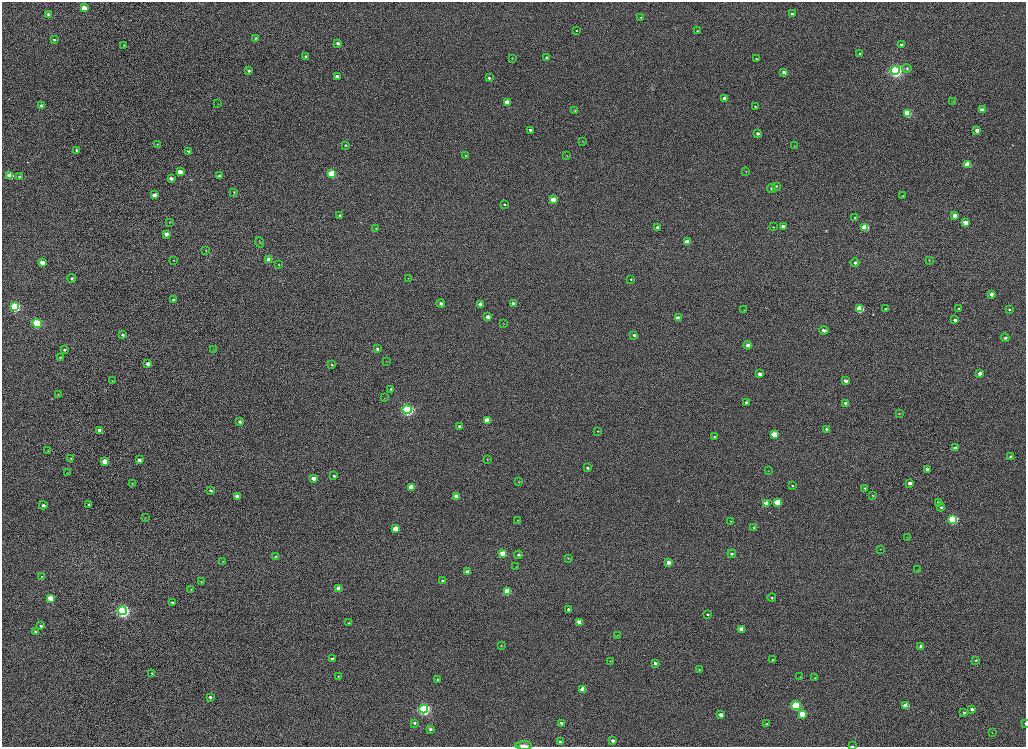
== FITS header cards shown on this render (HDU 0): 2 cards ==
NAXIS1  =                 2048
NAXIS2  =                 1489

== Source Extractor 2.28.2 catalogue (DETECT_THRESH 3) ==
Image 2048 x 1489 px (HDU 0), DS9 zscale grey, zoomed out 1/2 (1 PNG px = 2 x 2 image px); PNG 1028 x 749 px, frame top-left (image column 1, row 1489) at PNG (2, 2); each listed source drawn as its Kron ellipse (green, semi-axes under 4 px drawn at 4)
Background 1020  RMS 3.7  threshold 11.2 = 3 sigma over >= 5 px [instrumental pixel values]
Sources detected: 224; all 224 listed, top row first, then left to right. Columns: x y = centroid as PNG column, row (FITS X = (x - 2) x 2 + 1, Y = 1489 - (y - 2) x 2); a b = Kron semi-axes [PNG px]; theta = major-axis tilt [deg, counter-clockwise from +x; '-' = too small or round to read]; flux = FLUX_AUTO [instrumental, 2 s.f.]
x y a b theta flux
84 8 3 3 - 12000
48 14 4 3 - 1600
792 14 4 3 - 1900
641 17 3 3 - 530
576 31 3 2 - 500
697 31 3 3 - 590
256 38 3 3 - 1000
54 40 3 3 - 910
338 43 3 3 - 2600
124 45 3 2 - 310
901 45 3 3 - 1400
860 53 3 2 - 1000
306 56 3 2 - 910
512 58 3 2 - 370
547 58 3 3 - 1900
756 59 3 3 - 500
907 68 5 4 - 1200
895 70 4 4 - 270000
249 71 3 3 - 1300
784 72 3 3 - 3000
337 76 3 2 - 3100
489 78 3 3 - 1300
725 98 4 3 - 3900
507 102 3 3 - 8200
953 102 3 2 - 300
218 104 3 2 - 210
41 106 3 3 - 3600
755 107 3 2 - 630
575 110 3 2 - 350
982 110 3 3 - 4900
907 113 4 3 - 36000
531 130 3 3 - 1900
977 130 3 3 - 5100
758 133 3 3 - 1600
582 141 3 2 - 400
157 144 2 2 - 240
345 145 3 2 - 590
795 146 3 2 - 330
77 150 3 3 - 1200
188 151 3 3 - 850
465 155 3 3 - 460
567 156 3 2 - 370
968 164 4 3 - 16000
180 172 3 3 - 8900
746 172 3 2 - 320
331 174 4 3 - 38000
10 176 4 3 - 16000
19 176 3 3 - 1100
219 176 4 3 - 1400
171 178 3 3 - 3300
776 186 4 3 - 900
771 189 4 3 - 1200
234 192 4 3 - 590
154 195 3 3 - 5000
903 196 3 2 - 430
553 199 3 3 - 9200
504 204 3 3 - 890
340 215 4 3 - 1700
955 215 4 3 - 5600
855 218 4 3 - 700
169 222 3 2 - 350
966 222 4 3 - 9200
783 226 4 3 - 3200
658 227 3 3 - 1900
774 227 3 3 - 420
865 227 4 3 - 28000
376 228 3 3 - 470
166 234 4 3 - 3700
260 242 5 3 - 730
687 242 4 3 - 7800
206 250 4 2 - 330
269 260 4 3 - 9400
929 260 3 3 - 560
174 261 4 3 - 600
855 262 4 4 - 2000
42 263 3 3 - 9500
279 265 4 3 - 660
72 278 4 4 - 1300
409 278 3 3 - 430
631 279 4 3 - 860
991 294 4 3 - 3200
174 300 3 3 - 2800
441 303 4 3 - 2500
513 303 3 3 - 2900
480 304 4 3 - 6100
15 307 4 4 - 86000
958 308 4 3 - 640
860 309 4 3 - 30000
886 309 4 4 - 860
1009 309 4 3 - 940
744 310 3 3 - 410
488 317 4 3 - 4000
678 318 4 3 - 6100
955 320 4 3 - 2300
37 323 5 4 - 53000
503 323 3 2 - 310
824 330 5 3 - 3000
122 335 4 3 - 1500
634 335 4 3 - 2100
1005 338 4 4 - 1600
748 345 4 3 - 4300
377 349 4 3 - 1600
65 350 4 3 - 1300
213 350 3 2 - 360
60 357 4 3 - 730
386 361 3 2 - 310
148 364 4 3 - 4600
332 365 3 3 - 930
980 373 4 3 - 3000
760 374 4 3 - 3900
112 381 3 2 - 300
846 381 4 3 - 3700
391 389 4 3 - 1200
58 395 3 2 - 380
384 398 3 2 - 290
746 402 3 3 - 1800
846 403 4 3 - 3500
407 410 4 4 - 160000
899 414 3 3 - 540
487 420 4 3 - 18000
240 422 3 3 - 1900
459 426 4 3 - 1200
827 429 4 4 - 1600
100 430 3 3 - 4500
598 431 3 2 - 450
774 434 4 3 - 17000
714 437 3 3 - 930
955 448 4 3 - 2600
48 451 3 2 - 400
1011 457 4 3 - 1900
71 458 3 3 - 480
487 459 4 3 - 520
139 460 4 3 - 2900
105 462 3 3 - 11000
587 468 3 3 - 1200
927 469 3 3 - 2300
769 471 3 2 - 350
67 473 3 3 - 380
334 476 3 3 - 950
314 478 3 3 - 6100
519 482 3 3 - 470
132 483 3 2 - 320
910 483 3 3 - 3300
792 486 3 3 - 700
411 487 4 3 - 13000
865 488 3 3 - 790
211 490 3 3 - 1500
872 495 3 3 - 500
237 496 3 3 - 4000
456 496 3 3 - 5200
778 502 4 3 - 26000
767 503 4 3 - 10000
939 503 3 3 - 2000
43 505 4 3 - 2000
89 505 3 3 - 1100
941 507 4 4 - 930
145 518 3 3 - 430
953 519 4 4 - 85000
518 520 3 2 - 250
730 521 3 3 - 490
754 527 3 3 - 510
395 529 4 3 - 11000
907 538 3 3 - 350
880 549 3 2 - 270
503 554 4 3 - 19000
732 554 4 3 - 1600
518 555 4 3 - 1600
276 557 4 3 - 1500
568 558 3 2 - 440
223 561 4 3 - 670
669 562 4 3 - 4600
516 567 3 2 - 360
918 570 3 2 - 380
468 572 3 3 - 4600
41 576 3 2 - 430
443 581 4 3 - 1300
201 582 3 3 - 540
339 588 3 3 - 8400
191 590 3 3 - 630
507 592 4 3 - 23000
772 597 4 3 - 1100
51 598 4 3 - 15000
173 603 4 3 - 1600
569 609 4 3 - 2300
122 611 4 4 - 240000
707 614 3 3 - 900
579 622 4 3 - 7600
349 623 3 3 - 620
41 626 4 3 - 1600
741 629 4 3 - 7000
35 631 4 3 - 920
617 635 3 3 - 400
501 646 3 3 - 560
921 646 3 3 - 2800
332 659 4 3 - 1700
773 660 3 2 - 540
976 660 4 3 - 730
610 661 3 2 - 380
655 663 3 3 - 2200
699 669 3 2 - 410
152 673 4 3 - 930
338 677 3 3 - 540
800 677 3 3 - 530
815 678 3 3 - 650
437 679 3 3 - 540
583 689 4 3 - 15000
210 697 4 3 - 1900
796 706 5 4 - 59000
906 706 4 3 - 16000
424 709 4 4 - 220000
972 709 3 3 - 1700
964 713 4 3 - 950
802 714 4 3 - 13000
721 715 3 3 - 3800
414 723 4 3 - 1100
561 723 3 3 - 1300
1025 723 3 2 - 690
767 724 3 3 - 670
430 729 3 2 - 1700
992 733 3 2 - 290
613 741 4 3 - 2700
561 742 3 2 - 2900
524 745 8 3 0 2400
852 746 4 2 - 640
At the frame edge (FLAGS 8, measured only in part): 3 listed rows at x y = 1025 723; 524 745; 852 746

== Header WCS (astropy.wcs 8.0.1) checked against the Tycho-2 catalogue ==
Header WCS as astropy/WCSLIB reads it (CRVAL/CRPIX/CD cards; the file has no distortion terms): RA---TAN/DEC--TAN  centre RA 23:47:13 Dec +45:07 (356.81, +45.11 deg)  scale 0.396 arcsec/px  FOV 13.5' x 9.8'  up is +165 deg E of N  parity normal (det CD < 0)
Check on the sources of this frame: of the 60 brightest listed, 6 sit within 1.5 arcsec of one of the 7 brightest Tycho-2 stars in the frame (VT <= 12.55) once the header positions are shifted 1.01 arcsec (0.41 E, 0.92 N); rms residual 0.42 arcsec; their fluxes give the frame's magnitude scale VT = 24.96 - 2.5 log10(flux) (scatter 0.82 mag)
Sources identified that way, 6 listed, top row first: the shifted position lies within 1.5 arcsec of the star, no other Tycho-2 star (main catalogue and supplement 1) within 3.0 arcsec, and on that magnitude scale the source's flux lands within +1.5 / -3 mag of the star's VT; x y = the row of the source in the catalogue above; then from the Tycho-2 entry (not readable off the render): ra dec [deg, ICRS J2000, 3 dp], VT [Tycho-2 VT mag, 2 dp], TYC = Tycho-2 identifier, HIP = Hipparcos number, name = IAU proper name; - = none
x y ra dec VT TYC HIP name
895 70 356.946 +45.073 11.74 3638-2327-1 - -
37 323 356.667 +45.077 12.20 3638-2023-1 - -
407 410 356.771 +45.116 11.58 3638-2146-1 - -
122 611 356.669 +45.143 12.21 3638-2158-1 - -
796 706 356.864 +45.202 11.19 3638-2381-1 - -
424 709 356.752 +45.181 12.55 3638-2235-1 - -